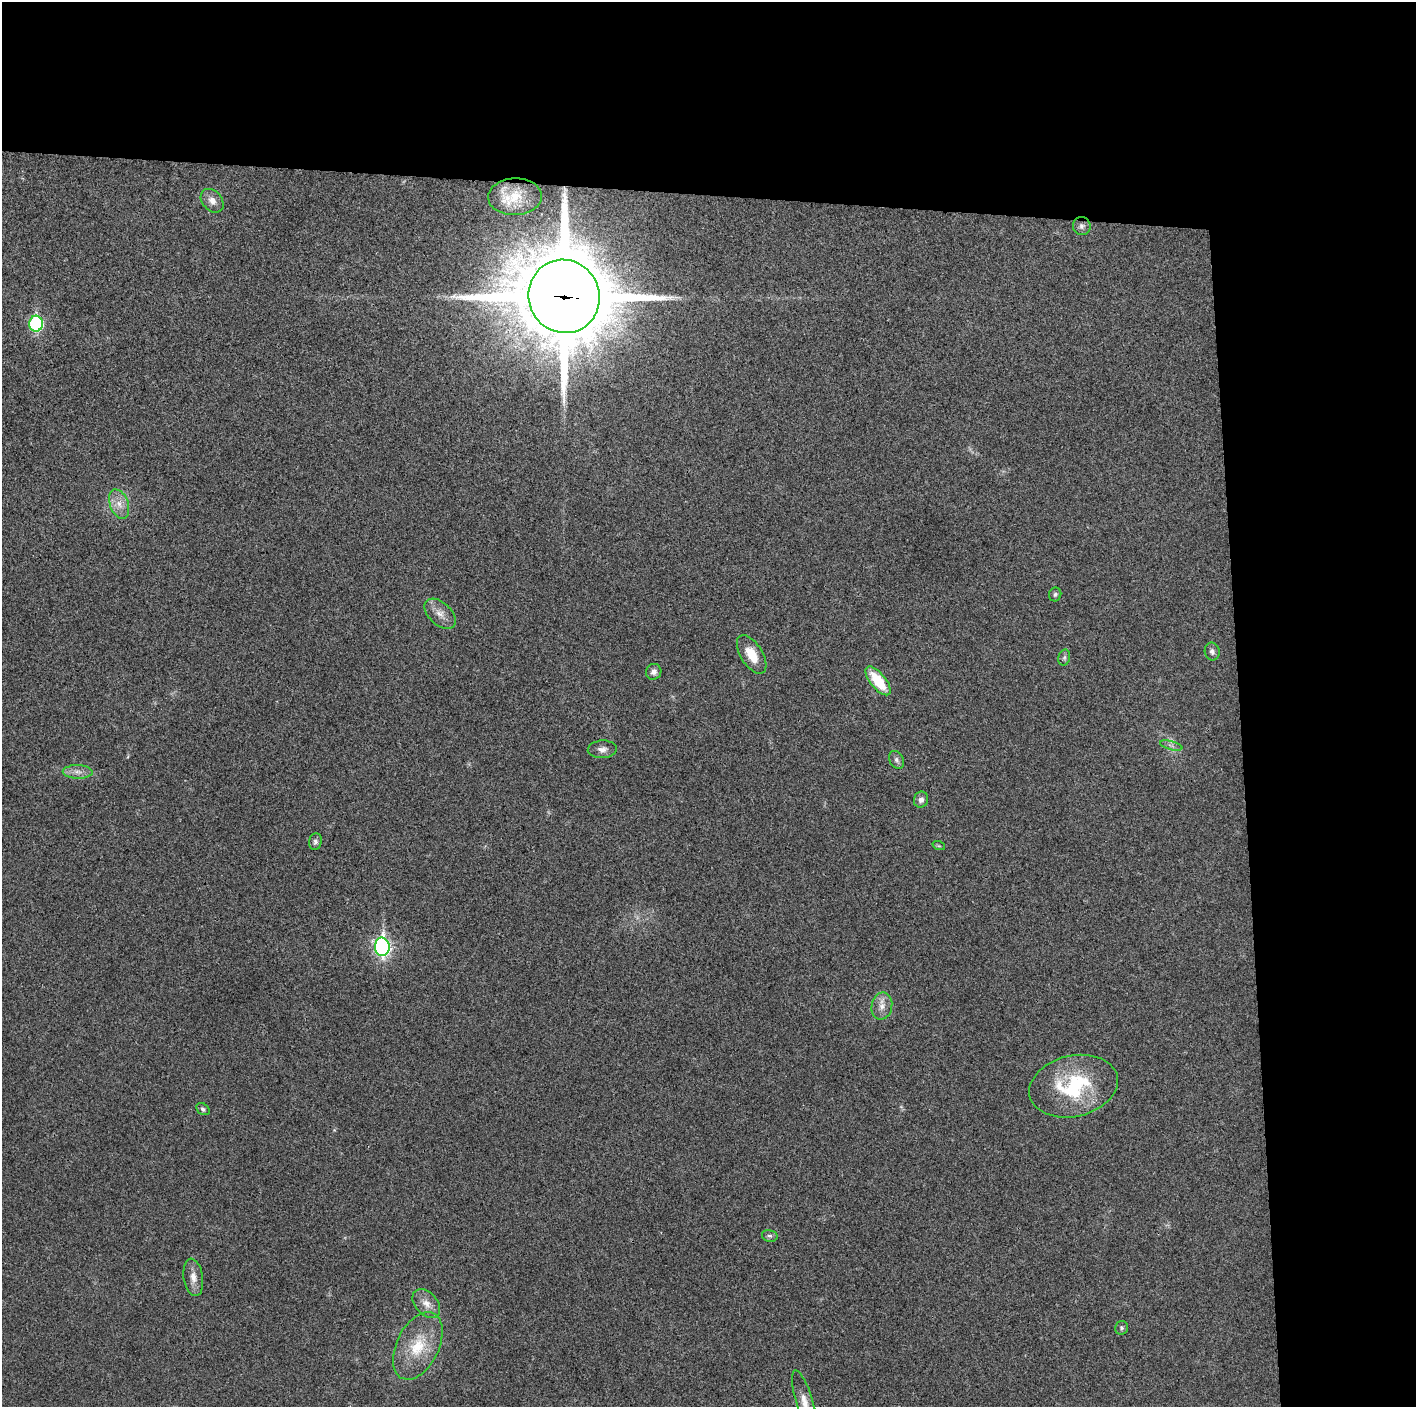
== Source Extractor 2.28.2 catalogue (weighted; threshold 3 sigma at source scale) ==
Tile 3 of 3 x 3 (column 3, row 1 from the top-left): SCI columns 2829-4242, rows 2817-4221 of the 4242 x 4224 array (HDU 1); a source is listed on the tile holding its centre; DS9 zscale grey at full resolution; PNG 1418 x 1409 px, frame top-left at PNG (2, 2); each listed source drawn as its Kron ellipse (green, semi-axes under 4 px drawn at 4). Shown black and unused: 24% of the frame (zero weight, under 3 of 4 exposures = <1% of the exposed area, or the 3 px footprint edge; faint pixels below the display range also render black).
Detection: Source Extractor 2.28.2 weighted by HDU 2 'WHT'; one run over the whole footprint, this tile lists its part. Background 0.0211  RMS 0.0056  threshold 0.0251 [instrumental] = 3 sigma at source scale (4.5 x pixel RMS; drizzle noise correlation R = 1.50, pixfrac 1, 0.05/0.05 arcsec/px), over >= 5 px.
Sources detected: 30; all 30 listed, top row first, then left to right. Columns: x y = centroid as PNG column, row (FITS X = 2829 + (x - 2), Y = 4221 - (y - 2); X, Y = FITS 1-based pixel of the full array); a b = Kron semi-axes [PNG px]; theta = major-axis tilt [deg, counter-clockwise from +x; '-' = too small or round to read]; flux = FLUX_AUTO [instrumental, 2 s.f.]
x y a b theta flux
515 197 27 18 3 15
212 201 13 9 -48 4.2
1082 226 9 9 - 2.2
564 296 37 35 -66 8200
36 324 8 7 - 72
119 504 15 9 -70 5.8
1055 594 7 6 - 1.3
440 614 19 11 -43 5.7
1212 651 9 7 -79 2
752 655 22 11 -58 11
1064 658 8 6 75 1.3
654 672 8 7 - 2.7
878 681 17 7 -51 19
1171 745 11 3 -15 1.5
602 749 14 9 3 3.4
896 760 9 7 -60 1.8
78 772 15 6 -1 3.8
921 800 8 7 - 2.6
315 842 8 6 79 1.7
939 846 6 4 -18 0.8
382 947 9 7 -86 160
882 1006 14 10 78 4.9
1073 1086 45 30 13 49
203 1109 7 5 -37 1.3
770 1236 8 5 -13 1.4
193 1277 19 9 -81 5
426 1304 16 11 -47 5.9
1121 1328 7 6 - 1.2
418 1346 36 21 64 23
805 1404 35 8 -73 7.5
Overlapping masked pixels (flux is a lower limit): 1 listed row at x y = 564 296
Isophote crosses this tile's border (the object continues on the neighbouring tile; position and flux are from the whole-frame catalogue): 1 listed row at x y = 805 1404